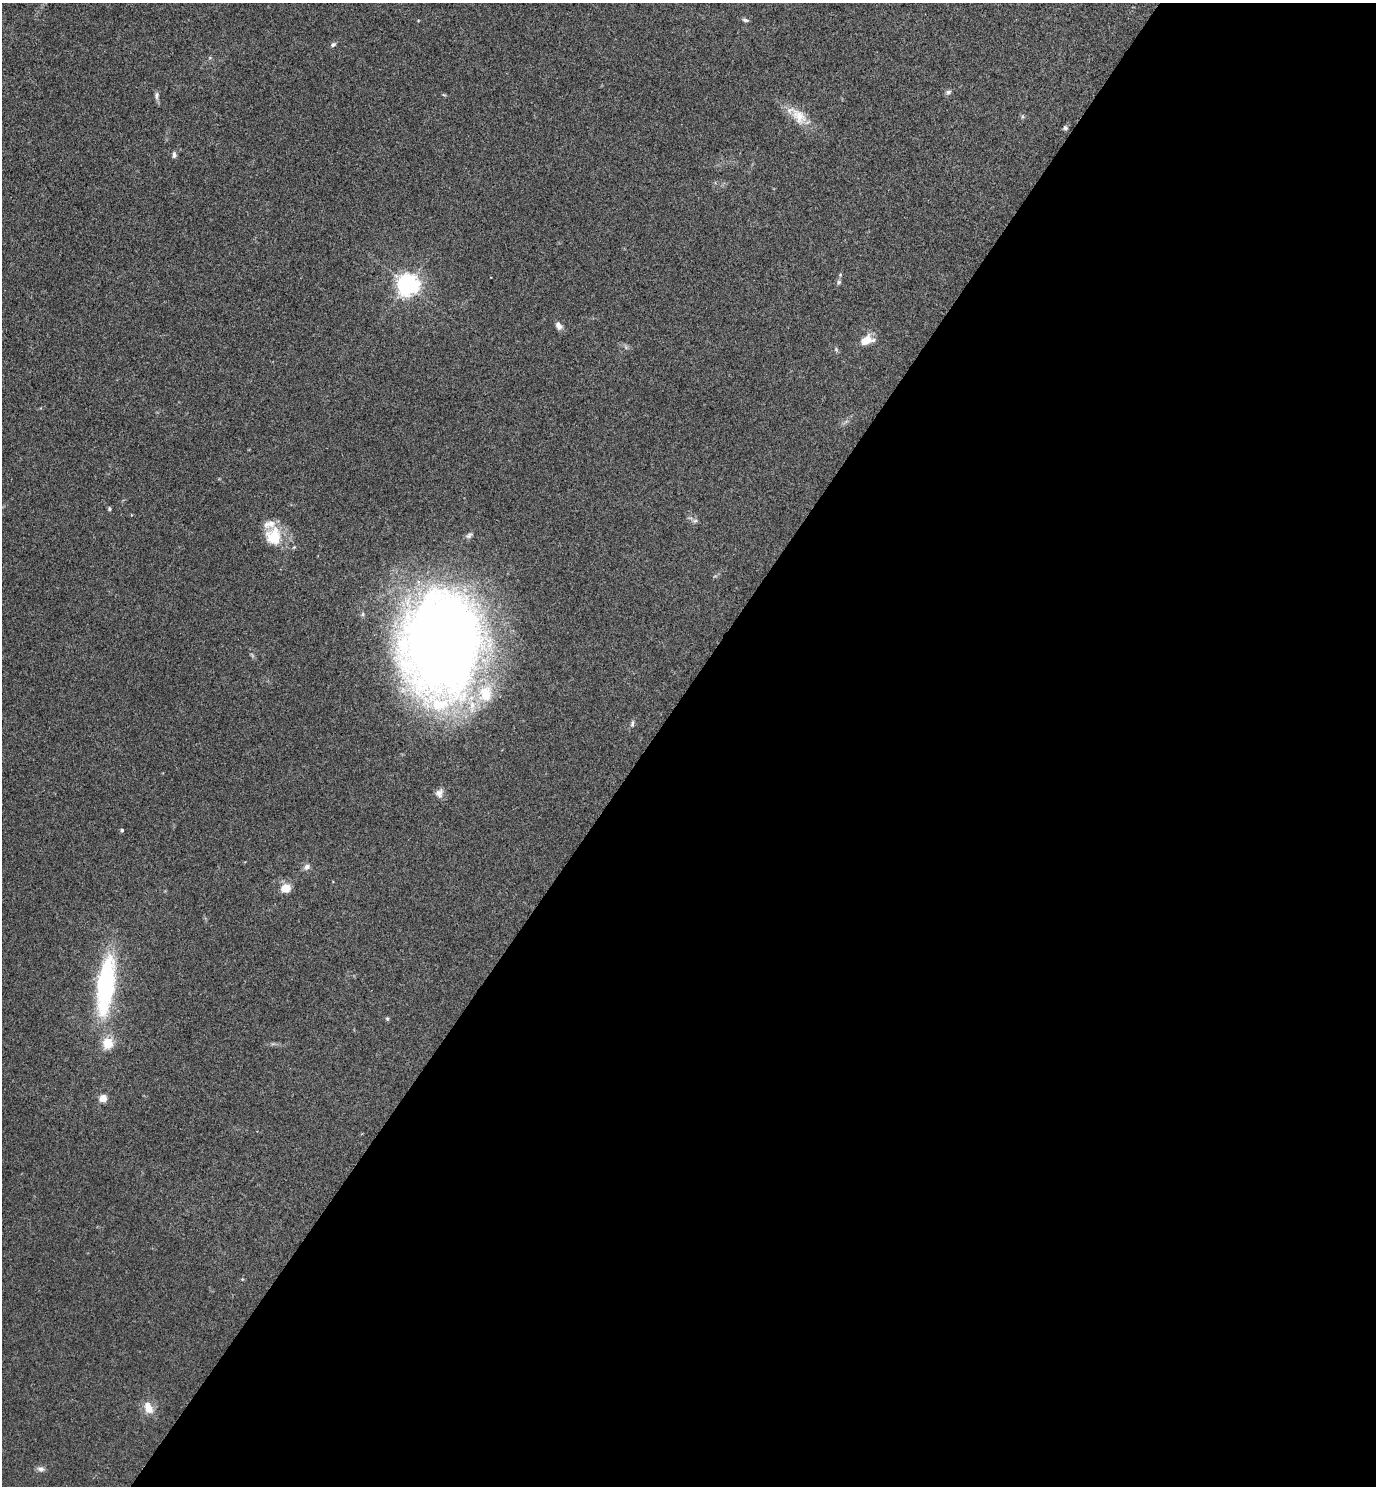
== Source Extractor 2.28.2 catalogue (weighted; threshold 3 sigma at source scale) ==
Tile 12 of 4 x 4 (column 4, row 3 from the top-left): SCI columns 4274-5647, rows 1486-2969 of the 5942 x 5939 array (HDU 1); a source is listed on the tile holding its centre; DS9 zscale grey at full resolution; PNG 1378 x 1488 px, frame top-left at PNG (2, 3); no overlay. Shown black and unused: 53% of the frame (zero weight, under 3 of 4 exposures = <1% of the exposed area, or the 3 px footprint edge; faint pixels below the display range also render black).
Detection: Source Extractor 2.28.2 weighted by HDU 2 'WHT'; one run over the whole footprint, this tile lists its part. Background 0.0527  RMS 0.0052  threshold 0.0232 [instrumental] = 3 sigma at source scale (4.5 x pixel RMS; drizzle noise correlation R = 1.50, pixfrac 1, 0.05/0.05 arcsec/px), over >= 5 px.
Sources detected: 30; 2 inside a brighter listed object's ellipse — not listed separately; the other 28 listed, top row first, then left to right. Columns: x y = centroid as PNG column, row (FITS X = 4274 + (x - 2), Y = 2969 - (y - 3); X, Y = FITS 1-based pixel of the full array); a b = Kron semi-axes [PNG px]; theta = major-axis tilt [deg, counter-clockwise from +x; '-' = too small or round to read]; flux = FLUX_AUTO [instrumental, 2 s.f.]
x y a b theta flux
746 20 9 4 -10 1.1
333 44 7 5 22 1.2
948 92 8 6 43 1.3
444 95 6 3 -18 0.57
157 96 11 6 88 1.6
799 116 28 16 -48 11
1065 128 6 5 - 1.2
174 155 7 5 -87 1.5
840 275 5 5 - 0.61
839 282 7 5 64 1
408 284 7 7 - 380
559 326 11 7 -57 2.5
866 340 13 8 21 8.8
109 509 6 4 80 0.69
695 521 8 5 19 1.2
274 536 22 18 -81 17
441 645 95 69 85 650
632 723 10 5 81 1.3
439 793 13 10 69 3
122 830 4 4 - 0.75
307 867 9 7 47 2
285 888 8 7 - 11
105 984 49 14 83 88
387 1019 5 5 - 0.69
108 1043 15 14 - 8.3
103 1098 5 4 - 16
148 1407 16 10 -68 6.7
41 1469 10 7 -3 1.9
Overlapping masked pixels (flux is a lower limit): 1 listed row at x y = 441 645